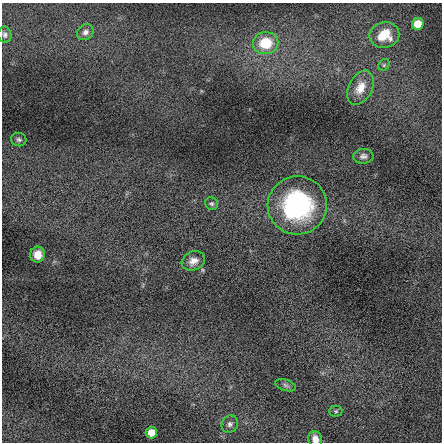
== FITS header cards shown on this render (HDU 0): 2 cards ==
NAXIS1  =                  440 / length of data axis 1
NAXIS2  =                  440 / length of data axis 2

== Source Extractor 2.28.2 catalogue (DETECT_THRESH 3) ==
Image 440 x 440 px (HDU 0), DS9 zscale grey, 1 PNG px = 1 image px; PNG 444 x 444 px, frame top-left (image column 1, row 440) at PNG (2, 3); each listed source drawn as its Kron ellipse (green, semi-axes under 4 px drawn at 4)
Background 0.114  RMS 3.4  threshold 10.3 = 3 sigma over >= 5 px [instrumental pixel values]
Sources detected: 18; all 18 listed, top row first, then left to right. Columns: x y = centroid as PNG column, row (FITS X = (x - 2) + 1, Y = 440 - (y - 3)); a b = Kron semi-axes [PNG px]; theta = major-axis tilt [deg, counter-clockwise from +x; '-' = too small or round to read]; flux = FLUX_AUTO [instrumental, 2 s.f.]
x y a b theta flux
418 24 6 6 - 4300
85 32 9 7 35 890
5 35 8 6 -80 650
384 35 15 12 10 5500
266 43 12 11 - 7400
384 65 6 5 - 400
360 88 18 11 63 3500
19 140 8 6 -16 570
363 156 10 7 2 860
212 204 7 6 - 490
297 205 29 29 - 33000
38 254 8 7 - 2200
193 261 12 9 22 1700
285 385 11 5 -18 670
336 411 6 5 - 400
230 424 9 7 56 790
151 433 6 5 - 2900
315 439 8 7 - 1800
At the frame edge (FLAGS 8, measured only in part): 1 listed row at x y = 315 439